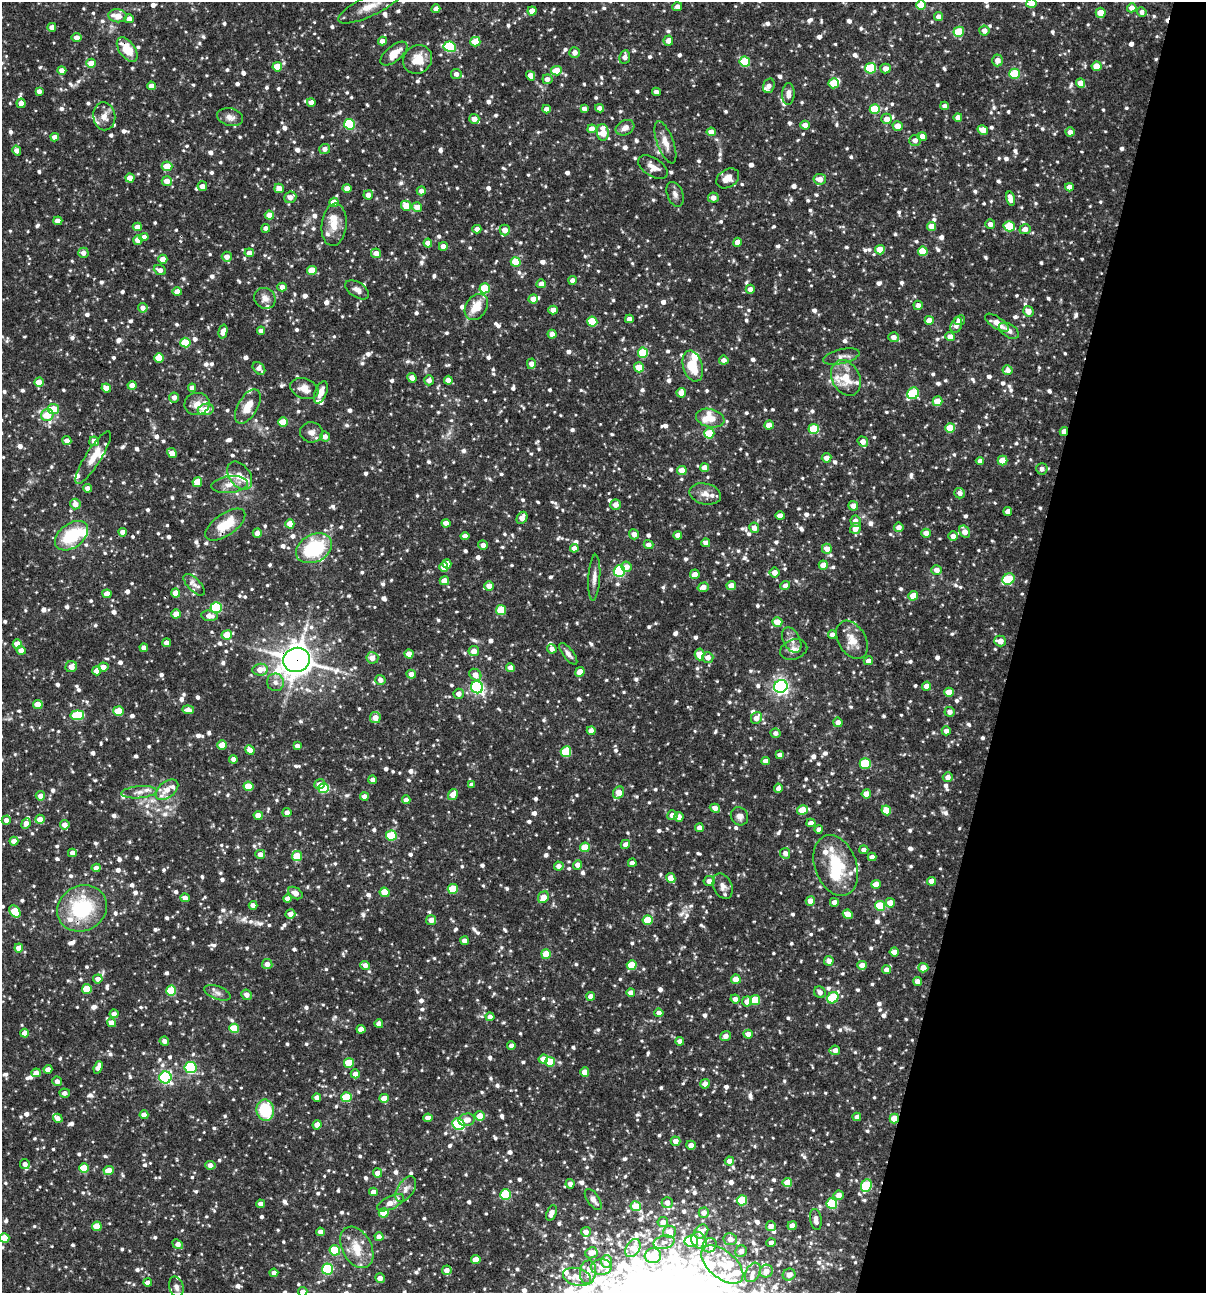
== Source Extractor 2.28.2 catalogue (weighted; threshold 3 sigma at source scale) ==
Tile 8 of 4 x 4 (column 4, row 2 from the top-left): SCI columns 3860-5063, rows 2585-3875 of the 5187 x 5169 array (HDU 1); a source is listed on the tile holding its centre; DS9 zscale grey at full resolution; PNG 1208 x 1295 px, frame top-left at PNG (2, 2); each listed source drawn as its Kron ellipse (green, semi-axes under 4 px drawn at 4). Shown black and unused: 16% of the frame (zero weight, under 3 of 4 exposures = <1% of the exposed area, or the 3 px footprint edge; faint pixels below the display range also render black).
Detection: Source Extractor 2.28.2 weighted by HDU 2 'WHT'; one run over the whole footprint, this tile lists its part. Background 0.0812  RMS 0.0038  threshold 0.0171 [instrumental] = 3 sigma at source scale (4.5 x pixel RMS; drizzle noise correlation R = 1.50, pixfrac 1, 0.05/0.05 arcsec/px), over >= 5 px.
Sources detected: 1455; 1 inside a brighter object's white glare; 1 cosmic-ray / hot-pixel residue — neither listed nor drawn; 58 inside a brighter listed object's ellipse — not listed separately; of the other 1395, all 500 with FLUX_AUTO >= 1.88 (the completeness limit of this list) listed and drawn (895 fainter detections not listed), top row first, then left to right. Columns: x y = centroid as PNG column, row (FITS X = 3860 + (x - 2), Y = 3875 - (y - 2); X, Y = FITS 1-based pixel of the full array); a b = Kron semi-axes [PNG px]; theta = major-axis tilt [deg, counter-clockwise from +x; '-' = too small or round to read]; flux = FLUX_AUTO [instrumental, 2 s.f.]
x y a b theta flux
1031 3 5 4 - 5.3
921 5 5 4 - 8.2
370 6 34 10 25 6.6
677 7 5 4 - 2.7
1132 8 5 4 - 3.2
436 9 4 4 - 2.6
532 11 4 4 - 4.5
1142 12 5 4 - 2
1101 13 5 5 - 6.8
118 16 9 6 -6 6.2
938 16 4 4 - 2.3
129 19 5 4 - 2.9
52 27 4 4 - 3
984 31 5 5 - 2.5
959 32 5 5 - 16
77 38 5 4 - 3.1
668 40 5 5 - 2.9
382 41 4 4 - 2.6
475 42 5 5 - 8.4
450 47 6 5 - 34
127 50 14 7 -53 9.5
575 52 5 5 - 2.6
394 53 16 7 39 5.8
625 57 7 5 82 2.4
418 59 15 13 42 7
998 60 6 5 - 2.9
745 61 5 5 - 16
91 63 5 4 - 5.9
1096 66 5 4 - 6.1
277 67 5 4 - 8.2
871 68 5 5 - 22
885 68 5 5 - 2.7
62 71 4 4 - 3
556 71 5 4 - 6.9
456 74 5 5 - 2
1015 74 5 5 - 20
531 76 5 4 - 3.1
547 79 5 5 - 1.9
834 83 5 5 - 11
1081 83 4 4 - 4.3
151 86 4 4 - 3.1
769 86 7 5 74 2.2
39 91 4 4 - 1.9
656 92 4 4 - 2.2
788 94 11 6 88 2.4
311 102 4 4 - 2.7
21 103 5 4 - 2.9
945 106 4 4 - 1.9
600 108 4 4 - 2.3
547 109 4 4 - 2.4
584 109 4 4 - 2.2
875 109 5 5 - 15
104 116 14 11 -82 3.7
230 117 13 8 -15 2.5
958 117 4 4 - 2.5
474 119 5 5 - 3.2
887 119 5 5 - 3.3
349 124 5 5 - 27
805 125 4 4 - 3.1
898 126 5 4 - 4.1
625 128 10 7 28 2.4
592 129 4 4 - 4.3
983 130 5 4 - 4.4
603 132 8 6 -85 8.6
711 132 4 4 - 3.6
1070 132 4 4 - 2.5
55 137 4 4 - 2.6
922 137 5 4 - 4.5
915 140 6 5 - 2.3
665 142 22 8 -70 4.1
325 149 5 5 - 2
17 150 5 4 - 2.8
167 166 5 5 - 7.9
653 167 16 9 -33 3.3
130 178 4 4 - 4.9
728 178 12 9 31 4.2
820 179 6 5 - 3.4
167 181 5 5 - 4
202 186 5 5 - 2.5
1069 187 4 4 - 2.7
279 188 5 4 - 3.3
347 188 4 4 - 3.9
421 191 4 4 - 2.4
675 194 13 7 -69 1.9
368 195 5 4 - 3
290 197 6 5 - 2.7
713 198 5 5 - 2.7
1010 199 7 4 -75 4.3
334 202 4 4 - 4.7
406 206 5 5 - 6.4
417 207 5 5 - 3.9
269 215 4 4 - 4.7
58 221 4 4 - 3
990 224 5 4 - 2.2
334 225 21 12 84 5.9
932 226 4 4 - 5.3
1009 226 5 5 - 16
137 227 4 4 - 3.5
266 228 4 4 - 2.3
477 229 4 4 - 2.5
1025 229 5 5 - 2.6
505 230 5 5 - 4.2
144 237 4 4 - 2.6
138 240 5 4 - 2.8
737 242 4 4 - 3.2
428 243 4 4 - 3.5
443 246 4 4 - 2.5
880 250 5 5 - 7.4
923 251 5 5 - 9.3
83 253 5 5 - 2.3
249 253 5 4 - 3
376 253 5 4 - 3.5
227 257 5 5 - 2.9
163 259 4 4 - 3.9
516 262 5 5 - 10
160 270 6 5 - 2.2
312 270 5 4 - 8.8
573 280 4 4 - 2.4
541 284 4 4 - 2.6
282 287 5 4 - 3
485 288 5 5 - 16
750 289 4 4 - 2.6
357 290 13 7 -33 2.2
177 292 4 4 - 3.2
265 298 11 10 - 2.6
533 299 4 4 - 3.7
918 305 5 4 - 2.2
476 307 14 10 56 7.5
143 308 5 4 - 2.5
553 310 4 4 - 3.4
1028 311 5 5 - 3.6
629 319 4 4 - 2.6
929 320 4 4 - 4.1
959 320 5 4 - 2.7
592 321 5 5 - 13
997 323 14 5 -34 4.6
956 325 8 5 68 2.2
261 331 4 4 - 2.3
1009 331 11 6 -32 2
223 332 7 4 76 2.8
552 334 4 4 - 3.3
894 337 5 5 - 2.7
950 337 4 4 - 2.6
185 342 5 5 - 12
643 353 5 5 - 17
841 357 19 7 13 2.4
159 358 5 4 - 9.5
724 360 5 4 - 2.5
531 364 5 4 - 2.7
693 366 16 9 -73 11
639 367 5 5 - 7.1
259 368 7 5 -46 2.2
1008 370 5 5 - 2.7
412 378 5 4 - 3.2
846 378 19 14 -63 8.8
429 380 5 5 - 2.4
448 380 4 4 - 3.3
39 382 4 4 - 5.4
132 385 4 4 - 3.6
106 388 5 4 - 3.7
192 388 4 4 - 2.6
304 388 14 10 -20 4.3
321 392 12 6 69 3.8
681 393 5 4 - 3.6
913 393 6 5 - 24
174 397 5 5 - 2.5
938 401 5 5 - 8.1
197 404 12 11 - 3.9
248 406 19 9 60 6.3
53 409 6 5 - 7.5
206 409 8 5 10 6.6
47 415 6 5 - 7.5
710 418 14 9 -14 4.9
283 422 5 4 - 9.7
769 425 5 4 - 3.7
950 428 5 5 - 11
814 429 5 5 - 17
311 432 11 10 - 2.6
1064 432 4 4 - 4.4
709 433 5 5 - 12
325 436 5 5 - 2.6
67 441 4 4 - 2.6
94 441 5 4 - 3
863 441 5 4 - 2.9
172 453 5 4 - 5.4
93 457 30 8 58 6.2
826 458 5 5 - 3
1003 460 5 5 - 7.1
980 461 4 4 - 1.9
705 468 4 4 - 4
1042 469 6 5 - 2
682 470 4 4 - 5.7
240 475 16 10 -53 4.3
197 482 5 4 - 7.4
230 484 18 8 6 4.1
88 488 4 4 - 2.5
960 493 5 5 - 2
705 494 16 10 -13 3.6
75 504 5 5 - 3.1
615 505 5 5 - 2.8
853 506 5 5 - 2.8
1008 511 5 4 - 3
780 516 4 4 - 3.2
522 518 6 5 - 3
855 521 5 5 - 2.9
446 523 4 4 - 2.8
290 524 4 4 - 4.5
225 525 23 11 35 11
899 527 5 5 - 2.9
754 528 5 5 - 2.8
855 528 6 5 - 3.5
123 532 4 4 - 2.8
965 532 6 5 - 3.4
257 533 5 4 - 1.9
926 533 5 4 - 3.3
634 534 5 5 - 2.5
678 535 4 4 - 2.7
71 536 19 12 36 19
465 536 4 4 - 2.6
953 536 5 4 - 2.4
706 543 4 4 - 2.6
483 545 5 4 - 2.1
649 545 5 4 - 2.4
314 548 19 13 27 31
574 548 4 4 - 2.7
827 549 5 5 - 3.8
447 564 5 4 - 4.7
823 565 5 4 - 5
444 567 5 4 - 3.1
627 567 5 5 - 3
937 570 5 5 - 3
619 571 6 5 - 44
774 573 5 5 - 3.7
695 574 5 4 - 2.9
594 578 23 6 86 2.7
1008 579 6 5 - 17
444 581 5 4 - 5.6
194 585 14 6 -46 2.2
489 586 5 5 - 3.5
731 586 4 4 - 4.8
785 586 5 4 - 2.5
703 587 6 4 17 2.9
176 593 4 4 - 4.3
107 594 4 4 - 4.2
913 596 5 4 - 5.2
216 608 5 5 - 33
501 610 5 5 - 13
176 614 4 4 - 5.8
209 616 8 5 -7 2.9
777 622 5 4 - 6.2
227 635 5 4 - 8.3
832 635 4 4 - 2.3
792 640 13 8 -63 2.8
852 640 20 13 -59 5.6
1000 641 6 5 - 3.2
167 643 4 4 - 2.9
17 644 4 4 - 5.5
144 648 4 4 - 2.7
552 649 5 4 - 2
21 650 4 4 - 2.5
794 650 14 10 20 3
474 651 5 5 - 3.3
409 654 4 4 - 4
568 654 13 5 -53 2
700 654 6 5 - 8.4
708 657 5 5 - 2.9
372 658 6 6 - 3
297 660 13 12 - 630
868 661 5 4 - 2
71 667 6 5 - 3.5
103 667 5 4 - 3
510 668 4 4 - 3.1
260 670 8 6 8 4.5
97 671 4 4 - 3.3
580 672 5 4 - 4.1
411 674 4 4 - 2.7
475 675 6 5 - 3.2
380 680 5 5 - 2.6
275 682 9 8 - 2.2
781 686 7 6 - 130
927 686 4 4 - 3.9
477 687 6 6 - 76
949 692 5 4 - 5.3
459 694 5 5 - 2.6
38 704 5 4 - 6.6
188 710 6 4 -5 3.6
118 711 5 5 - 12
950 712 5 5 - 2.5
77 715 7 5 7 23
375 718 5 5 - 4.1
756 718 6 5 - 3.1
838 722 4 4 - 2.6
591 731 4 4 - 3
946 731 4 4 - 2.3
775 733 5 4 - 1.9
222 745 5 4 - 6.1
297 746 4 4 - 2.3
250 750 5 4 - 4.3
566 752 5 5 - 18
780 755 4 4 - 2.7
233 759 4 4 - 2.2
766 761 4 4 - 2.7
865 763 5 5 - 21
948 777 5 5 - 2.3
373 780 4 4 - 1.9
320 784 5 4 - 2.9
472 785 4 4 - 1.9
248 786 5 4 - 11
324 788 5 5 - 19
778 788 4 4 - 1.9
167 790 13 8 39 4.5
139 792 17 6 5 2.6
619 793 6 5 - 5.3
453 794 6 4 57 4.8
866 794 4 4 - 4.7
40 796 5 4 - 3
364 796 4 4 - 2.5
406 800 4 4 - 2.3
715 808 5 4 - 2.7
802 810 5 4 - 8.5
886 810 5 5 - 6.5
287 813 4 4 - 2.2
258 815 4 4 - 4.7
672 815 5 5 - 3.3
739 816 9 8 - 1.9
679 817 5 4 - 3
40 819 5 4 - 4
6 820 4 4 - 2.4
26 823 5 4 - 2.8
811 823 4 4 - 2.7
65 825 5 4 - 3.4
699 828 4 4 - 3
819 829 4 4 - 2.7
391 835 5 5 - 19
14 841 4 4 - 3.2
625 844 5 4 - 2.6
585 847 5 4 - 11
864 850 4 4 - 2.1
72 853 4 4 - 2.4
785 853 5 5 - 1.9
260 854 5 4 - 3
297 856 5 5 - 9.7
872 857 4 4 - 2.3
632 863 4 4 - 2.4
578 865 4 4 - 2.8
836 865 31 21 -70 19
559 866 5 4 - 2.5
96 868 4 4 - 2.8
671 878 5 4 - 5.9
709 881 5 5 - 2.7
932 881 4 4 - 3.4
876 884 5 4 - 5
723 886 13 9 -66 2.5
453 889 5 5 - 13
385 892 5 4 - 6.1
295 893 8 5 -33 3.2
543 897 6 5 - 5.4
185 898 5 4 - 2.6
287 899 4 4 - 3.2
810 901 5 4 - 4.4
834 902 4 4 - 2.5
890 903 5 4 - 4.6
253 905 4 4 - 2.6
880 906 5 5 - 15
82 908 25 22 27 31
15 911 7 5 -51 12
290 914 5 5 - 2.7
848 914 5 4 - 4.7
431 920 5 5 - 3.1
648 920 5 5 - 11
464 941 4 4 - 2.5
19 948 4 4 - 4.6
894 952 5 4 - 2.9
546 954 5 5 - 9.3
829 961 5 4 - 2.5
267 964 5 5 - 2.4
365 965 5 4 - 2.2
632 965 5 4 - 10
862 965 4 4 - 3.6
923 968 5 4 - 3.9
887 970 4 4 - 2.6
98 979 5 4 - 2.4
736 979 5 4 - 5.3
917 981 5 4 - 2.9
87 989 5 5 - 12
171 991 5 5 - 16
820 992 6 5 - 2.1
217 993 14 6 -22 2
631 993 4 4 - 2.6
247 995 5 5 - 2.4
591 996 4 4 - 3.2
833 998 6 5 - 23
735 999 4 4 - 2.5
755 1000 5 5 - 11
747 1002 5 5 - 3.2
659 1013 4 4 - 2.8
114 1014 4 4 - 2.8
490 1017 4 4 - 2.4
111 1023 5 4 - 3.4
379 1024 4 4 - 1.9
234 1028 5 5 - 14
361 1029 4 4 - 4
24 1033 4 4 - 2.7
748 1034 5 4 - 2.9
726 1036 5 4 - 2.4
164 1041 4 4 - 2.2
680 1041 4 4 - 2.3
511 1046 4 4 - 2.5
835 1050 5 5 - 2.5
543 1059 5 4 - 4.4
550 1062 5 5 - 11
349 1063 5 5 - 13
98 1067 6 4 69 3.3
190 1068 6 5 - 45
48 1069 4 4 - 2.5
585 1072 4 4 - 4.2
36 1073 5 4 - 3
355 1074 4 4 - 3.1
165 1078 6 6 - 62
57 1081 5 4 - 1.9
705 1084 5 4 - 2.8
65 1093 5 4 - 2
317 1097 4 4 - 2.3
346 1097 5 5 - 15
384 1098 4 4 - 5.8
265 1110 10 8 -83 18
144 1115 4 4 - 3.2
480 1116 5 5 - 6.2
857 1117 4 4 - 2.4
58 1118 5 4 - 2.7
428 1118 5 4 - 3
894 1118 5 4 - 7.6
467 1120 8 6 12 3.9
458 1124 6 5 - 34
317 1125 4 4 - 3.7
676 1141 5 4 - 2.8
691 1145 5 4 - 3
729 1161 4 4 - 2.8
25 1164 5 4 - 2
210 1165 5 4 - 2.4
84 1168 5 5 - 12
109 1171 5 4 - 5.9
378 1173 5 4 - 3.1
787 1183 5 4 - 7.2
570 1184 4 4 - 2.3
866 1186 6 5 - 22
406 1189 14 8 56 2.7
373 1192 4 4 - 2.9
506 1194 5 5 - 24
839 1195 5 4 - 3.1
593 1199 12 6 -55 2.7
742 1200 5 5 - 20
391 1203 15 6 26 4.3
667 1203 5 5 - 2.8
832 1203 5 5 - 24
261 1204 4 4 - 2.9
636 1206 5 5 - 7.4
384 1213 5 4 - 9.7
551 1213 8 5 69 2.8
704 1213 5 5 - 2.7
816 1219 10 5 -81 2.5
663 1222 5 5 - 2.6
97 1226 5 5 - 9.3
771 1226 5 5 - 2.7
792 1226 5 4 - 3.2
320 1232 4 4 - 2.9
586 1232 5 5 - 2.7
670 1232 6 6 - 3.8
701 1232 8 6 43 3.5
379 1237 4 4 - 3.2
4 1238 5 4 - 12
730 1239 6 6 - 3.1
699 1240 8 7 - 4.7
691 1241 7 6 - 23
664 1242 11 6 15 2
771 1243 4 4 - 2.2
178 1244 5 4 - 2.7
710 1245 7 6 - 1.9
357 1247 22 14 -61 8.6
633 1248 10 6 59 4.3
335 1250 5 5 - 20
741 1251 6 5 - 3
591 1253 6 5 - 3.4
653 1256 8 7 - 13
476 1260 5 4 - 6.5
606 1262 6 5 - 3.9
722 1265 25 13 -40 10
601 1267 10 8 -1 3.2
327 1269 5 5 - 38
447 1270 5 4 - 2.9
766 1271 6 6 - 3.3
588 1272 12 8 82 3.8
753 1272 10 7 60 2
274 1273 4 4 - 2.6
789 1275 6 6 - 3.2
577 1277 14 8 -16 5
380 1278 5 4 - 2.2
148 1283 4 4 - 2.6
176 1287 10 7 -73 2.2
303 1292 5 4 - 3
Overlapping masked pixels (flux is a lower limit): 4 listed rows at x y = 127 50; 1064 432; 297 660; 894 1118
Isophote crosses this tile's border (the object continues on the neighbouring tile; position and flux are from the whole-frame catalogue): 6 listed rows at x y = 1031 3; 921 5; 370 6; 1132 8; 4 1238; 303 1292